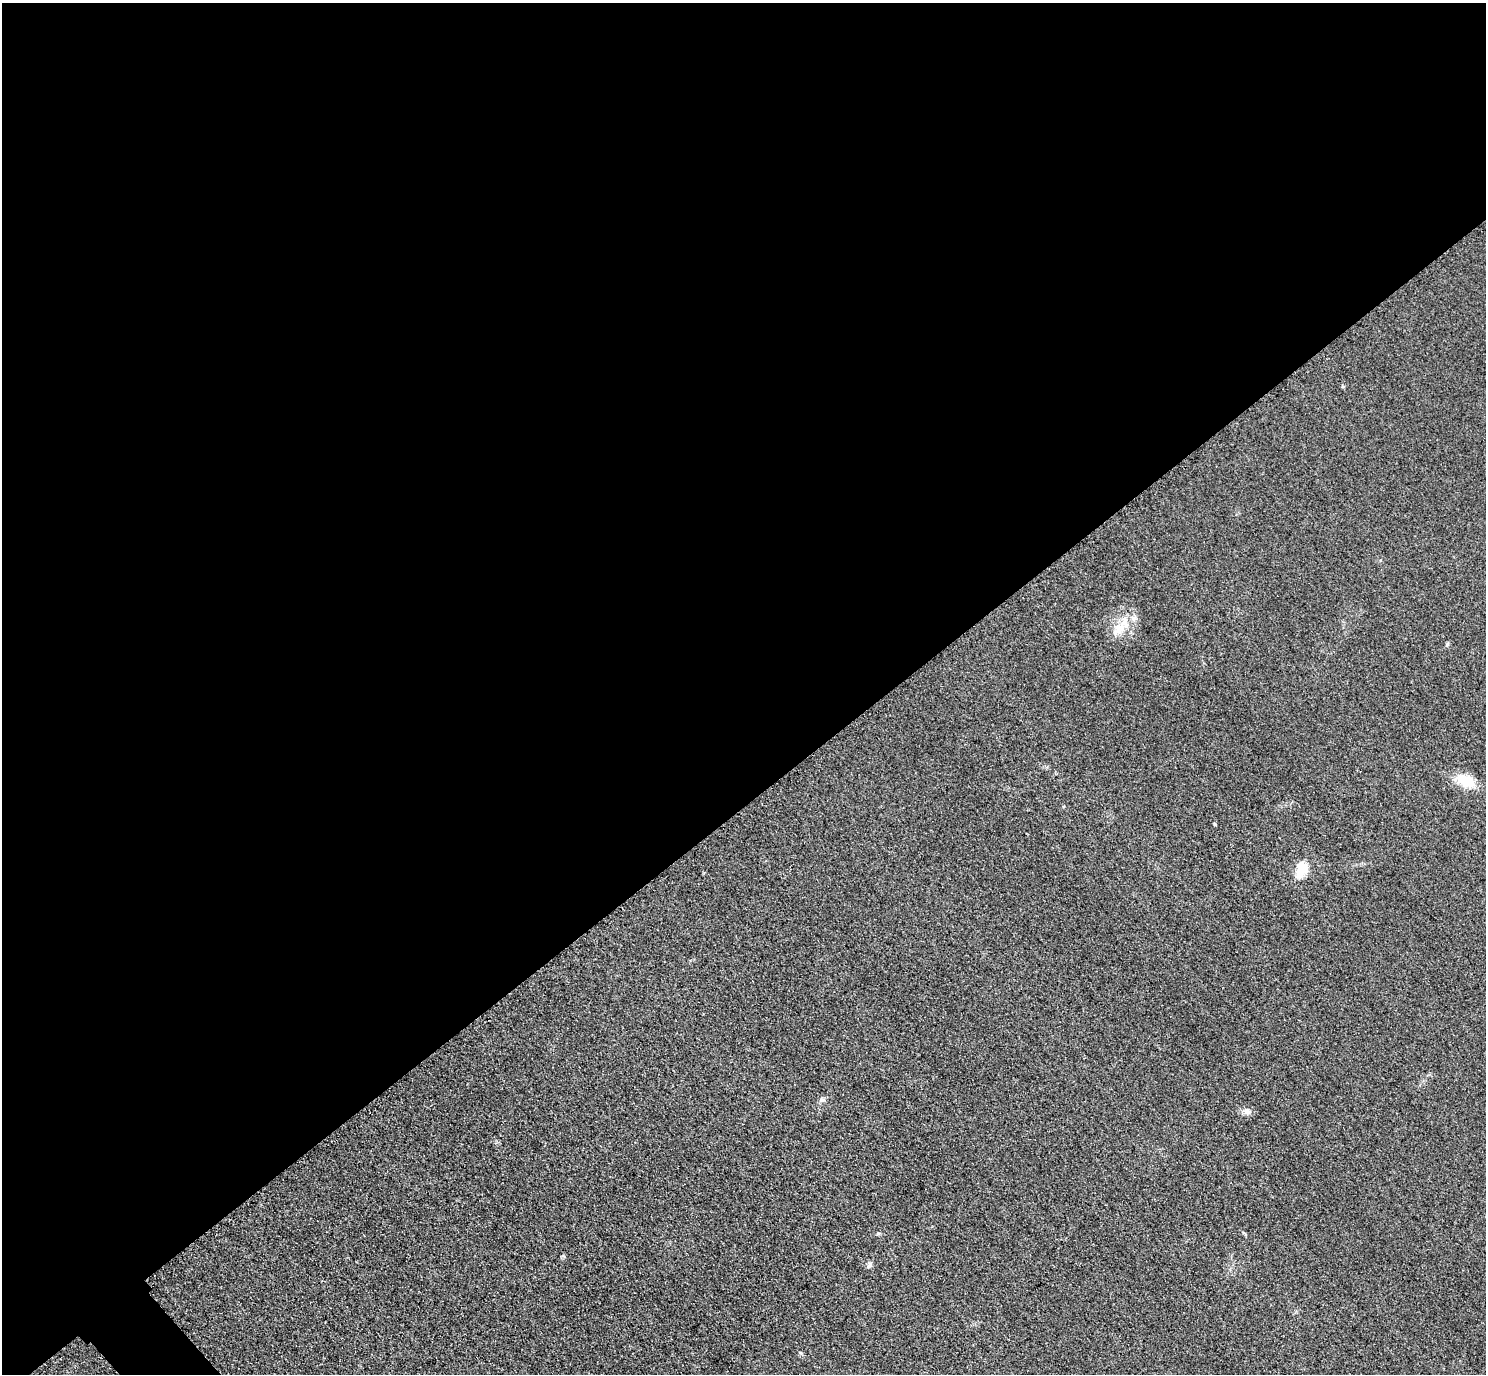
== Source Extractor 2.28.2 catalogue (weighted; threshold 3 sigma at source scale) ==
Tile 2 of 4 x 4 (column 2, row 1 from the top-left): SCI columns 1515-2998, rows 4440-5811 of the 5997 x 5994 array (HDU 1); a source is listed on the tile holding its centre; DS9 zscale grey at full resolution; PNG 1488 x 1376 px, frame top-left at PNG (2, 3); no overlay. Shown black and unused: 59% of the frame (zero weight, under 3 of 4 exposures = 3% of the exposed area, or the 3 px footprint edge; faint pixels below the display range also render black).
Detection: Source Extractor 2.28.2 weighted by HDU 2 'WHT'; one run over the whole footprint, this tile lists its part. Background 0.0556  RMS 0.019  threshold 0.0835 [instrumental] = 3 sigma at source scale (4.5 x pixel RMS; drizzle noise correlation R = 1.50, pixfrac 1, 0.05/0.05 arcsec/px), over >= 5 px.
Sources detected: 7; all 7 listed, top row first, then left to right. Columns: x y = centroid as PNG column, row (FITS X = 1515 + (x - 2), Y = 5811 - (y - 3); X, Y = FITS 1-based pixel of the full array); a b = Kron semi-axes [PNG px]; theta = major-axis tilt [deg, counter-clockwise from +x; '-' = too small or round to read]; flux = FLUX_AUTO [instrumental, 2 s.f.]
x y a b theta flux
1119 628 17 12 43 27
1466 781 20 13 -19 38
1215 824 4 3 - 2.1
1302 868 19 15 -85 28
1247 1112 11 7 -13 8.1
870 1265 8 6 57 4.5
801 1353 5 3 - 2